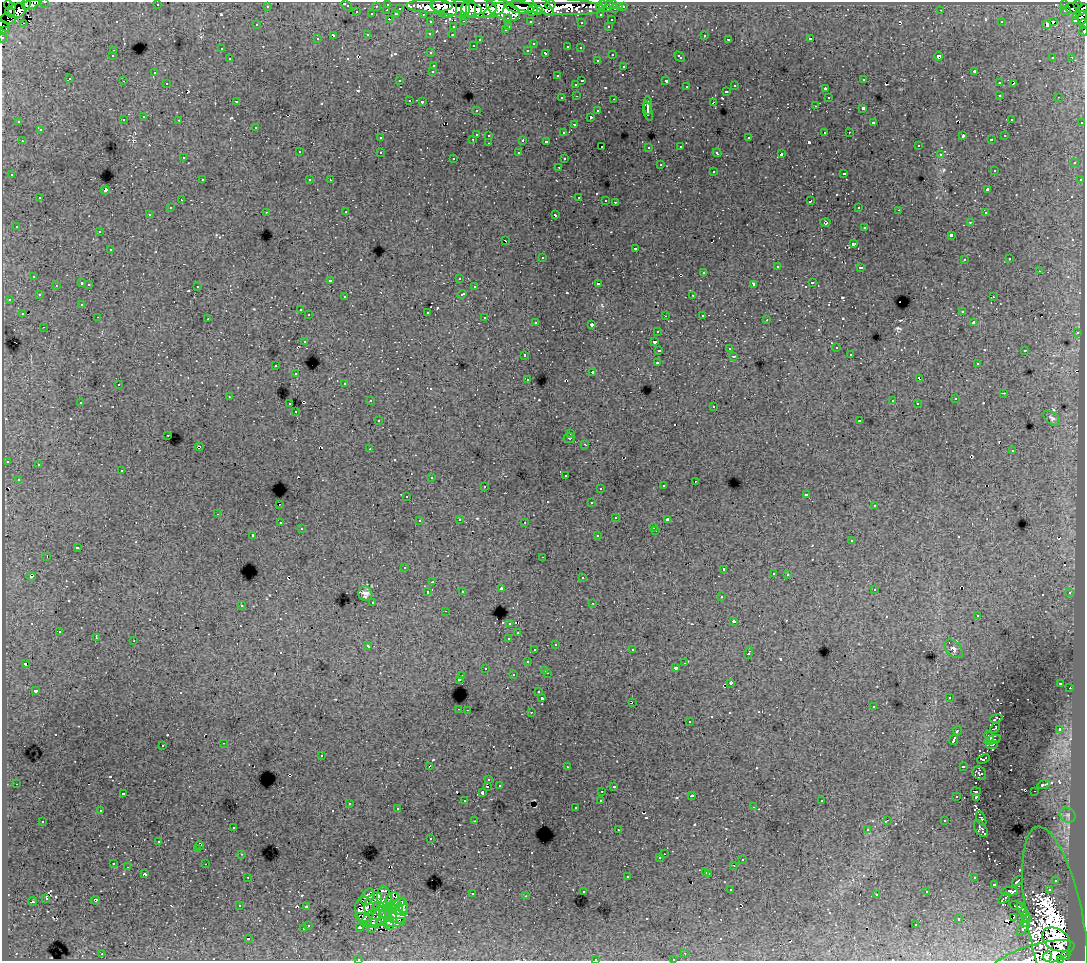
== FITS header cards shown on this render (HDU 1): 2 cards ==
NAXIS1  =                 1083
NAXIS2  =                  959

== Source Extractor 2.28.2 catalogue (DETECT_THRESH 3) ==
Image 1083 x 959 px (HDU 1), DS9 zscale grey, 1 PNG px = 1 image px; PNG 1087 x 963 px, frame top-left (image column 1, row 959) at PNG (2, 2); each listed source drawn as its Kron ellipse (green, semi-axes under 4 px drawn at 4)
Background 195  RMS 1.5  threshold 4.5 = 3 sigma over >= 5 px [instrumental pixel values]
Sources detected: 736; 3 with non-positive FLUX_AUTO (blend fragments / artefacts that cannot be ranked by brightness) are neither listed nor drawn; of the other 733, the 500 brightest by FLUX_AUTO listed and drawn (233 fainter detections omitted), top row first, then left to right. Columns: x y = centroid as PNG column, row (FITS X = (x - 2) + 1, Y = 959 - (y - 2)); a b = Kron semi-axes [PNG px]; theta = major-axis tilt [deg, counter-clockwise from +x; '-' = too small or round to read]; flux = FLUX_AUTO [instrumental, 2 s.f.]
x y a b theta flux
45 2 3 2 - 5100
26 4 6 3 86 26000
31 4 9 4 19 43000
388 4 3 3 - 7200
603 4 3 3 - 3600
609 4 3 3 - 5700
614 4 3 3 - 10000
1065 4 3 3 - 6100
1078 4 3 3 - 6500
8 5 5 2 - 3300
157 5 3 2 - 290
347 5 6 3 -39 510
550 5 5 3 - 47000
13 6 2 2 - 3100
267 6 3 3 - 2000
376 6 3 2 - 1400
430 6 23 6 -1 260000
445 6 13 10 -34 190000
543 6 13 5 -43 99000
557 6 47 8 -3 230000
520 7 14 6 -7 200000
600 7 3 3 - 2500
620 7 3 3 - 1600
623 7 3 3 - 4100
400 8 3 3 - 1400
456 8 26 8 -7 310000
479 8 18 10 -2 470000
1072 8 7 5 -9 6600
465 9 8 4 76 110000
471 9 9 5 84 120000
607 9 3 3 - 3200
615 9 3 3 - 8200
387 10 3 2 - 540
494 10 12 5 26 160000
503 10 18 9 -23 480000
533 10 6 4 58 150000
538 10 4 4 - 100000
941 10 3 2 - 230
1082 10 7 4 43 190000
17 11 9 7 22 80000
1066 11 5 3 - 6000
10 12 6 3 -60 29000
357 12 3 3 - 820
372 14 3 3 - 2000
396 14 4 3 - 1400
423 14 3 2 - 3500
601 15 3 3 - 2900
508 18 3 3 - 2200
1082 18 7 4 82 35000
9 19 7 5 -4 11000
389 19 3 2 - 870
611 20 3 3 - 800
1076 20 3 3 - 7300
464 21 3 2 - 690
530 21 3 3 - 2400
431 22 3 3 - 2500
581 22 3 3 - 340
1001 22 3 3 - 270
1054 22 4 3 - 2800
24 23 3 2 - 340
1046 24 4 3 - 1400
1084 24 5 2 - 11000
257 25 3 3 - 240
4 26 6 3 -37 3400
509 26 3 2 - 840
608 26 3 2 - 780
453 27 3 3 - 710
505 30 3 3 - 410
4 31 4 3 - 12000
1084 31 4 2 - 4300
430 33 3 3 - 350
333 35 4 3 - 1100
368 35 3 3 - 1100
452 35 3 2 - 400
704 35 3 3 - 570
2 37 5 2 - 5400
811 38 3 3 - 21000
317 39 3 3 - 410
729 39 4 3 - 380
480 40 3 3 - 370
533 44 3 3 - 300
473 45 3 3 - 270
568 47 3 3 - 890
580 48 3 3 - 330
221 49 3 3 - 440
528 50 3 3 - 430
113 51 3 3 - 500
431 53 3 3 - 450
546 53 3 3 - 850
612 54 3 3 - 640
112 56 3 3 - 310
939 56 4 4 - 500
679 57 6 3 -43 780
1053 57 3 2 - 280
1071 57 4 3 - 440
230 59 3 3 - 640
597 60 3 3 - 520
434 65 3 3 - 700
624 66 3 3 - 570
433 71 3 3 - 520
975 71 3 3 - 2500
154 73 3 2 - 310
557 76 3 3 - 310
70 79 3 3 - 350
864 80 3 2 - 410
123 81 3 2 - 220
400 81 3 2 - 220
582 81 3 2 - 980
666 81 4 3 - 1700
167 83 3 3 - 460
999 83 3 3 - 570
1013 83 4 3 - 560
576 84 3 3 - 460
735 86 3 3 - 460
686 87 3 3 - 550
825 89 3 3 - 1200
726 91 3 3 - 730
1000 95 3 3 - 630
577 96 3 2 - 540
828 97 3 3 - 620
1059 97 3 2 - 480
562 98 3 3 - 430
614 99 3 2 - 720
409 100 3 2 - 520
237 101 4 2 - 350
422 102 3 3 - 330
713 102 4 2 - 890
648 105 9 3 -88 4400
815 106 3 2 - 270
863 108 3 3 - 2100
476 110 3 3 - 310
598 111 3 3 - 600
648 111 10 4 -76 4000
144 117 3 3 - 530
590 117 3 3 - 1300
1011 119 3 3 - 310
123 120 3 3 - 570
179 120 3 2 - 440
19 122 3 3 - 290
1082 122 3 3 - 1500
874 123 3 3 - 490
574 124 4 3 - 520
256 127 3 3 - 480
40 130 3 3 - 710
825 132 3 3 - 870
849 132 2 2 - 300
563 133 3 3 - 400
476 134 3 3 - 1400
489 135 3 3 - 520
963 136 4 2 - 950
1005 136 3 3 - 470
380 138 3 3 - 390
749 138 3 3 - 910
473 139 3 3 - 580
523 140 3 3 - 1500
991 140 3 3 - 440
22 141 3 2 - 580
546 141 4 3 - 650
489 143 3 2 - 490
918 145 3 2 - 390
602 146 3 2 - 250
681 146 3 3 - 530
649 147 3 3 - 410
299 152 3 3 - 630
380 152 3 3 - 570
519 153 3 3 - 480
717 153 4 3 - 470
781 154 4 3 - 2400
940 154 3 3 - 340
183 158 3 3 - 440
454 158 3 3 - 380
564 159 3 3 - 270
1074 163 3 3 - 650
660 165 3 3 - 910
559 167 3 2 - 410
994 170 3 3 - 320
713 171 3 3 - 720
844 173 3 3 - 720
12 175 3 3 - 420
202 180 3 3 - 650
310 180 3 3 - 510
330 180 3 2 - 230
1080 180 3 3 - 450
105 190 4 3 - 3300
988 190 3 3 - 840
579 197 3 2 - 830
40 198 3 3 - 850
181 200 3 2 - 400
606 200 3 2 - 290
810 201 4 3 - 1300
615 202 3 2 - 460
859 207 3 2 - 440
170 208 3 3 - 530
899 210 3 2 - 250
266 212 3 2 - 450
346 212 3 2 - 460
985 213 3 3 - 490
149 215 3 3 - 1600
555 215 4 3 - 1900
825 222 5 4 - 230
970 222 3 3 - 470
16 226 3 3 - 420
865 227 3 3 - 710
99 232 3 2 - 530
951 235 3 3 - 2000
506 241 3 2 - 760
853 244 4 3 - 280
635 248 3 3 - 1100
110 250 3 3 - 1200
542 257 3 3 - 590
1010 259 3 3 - 430
964 260 3 3 - 410
777 267 3 3 - 1500
861 267 3 3 - 480
1039 271 3 2 - 460
704 272 3 3 - 890
34 276 3 3 - 580
459 278 3 3 - 280
330 280 3 3 - 420
82 283 3 3 - 1500
812 283 3 3 - 1100
89 284 3 3 - 550
598 284 3 3 - 3100
754 284 4 3 - 3000
56 285 3 3 - 440
197 286 3 3 - 600
474 287 3 3 - 610
462 294 5 3 - 1000
39 295 3 3 - 360
693 295 3 2 - 490
345 297 3 3 - 470
993 297 3 2 - 550
9 299 3 2 - 470
82 304 3 3 - 400
300 310 3 3 - 470
962 311 3 3 - 370
427 312 3 3 - 1200
22 314 3 3 - 1400
309 315 3 3 - 500
702 315 3 3 - 430
665 316 3 2 - 250
98 317 3 2 - 400
485 318 3 3 - 990
208 319 3 2 - 230
767 320 3 2 - 420
536 322 3 3 - 430
974 323 3 3 - 640
592 325 3 3 - 2200
44 327 3 2 - 420
658 331 3 3 - 610
1077 333 3 2 - 680
304 341 3 3 - 610
654 342 3 3 - 1300
836 348 3 3 - 420
729 349 3 3 - 220
659 350 4 3 - 1900
1025 350 3 3 - 1000
850 354 3 3 - 360
525 355 3 3 - 710
734 356 4 2 - 370
658 363 4 3 - 2900
977 364 3 2 - 420
276 366 3 3 - 780
592 372 3 3 - 840
296 374 3 2 - 380
919 378 4 3 - 1500
528 379 3 3 - 420
345 383 3 3 - 410
118 385 3 3 - 560
1003 393 3 2 - 480
229 397 3 2 - 240
955 399 3 3 - 320
370 401 3 2 - 500
893 401 3 2 - 230
80 402 3 2 - 400
290 404 3 3 - 800
917 404 3 3 - 350
714 406 3 3 - 380
296 412 3 2 - 320
1052 418 9 5 -37 300
378 421 3 3 - 410
860 421 3 3 - 390
571 434 3 3 - 390
168 435 3 2 - 500
569 438 5 5 - 240
585 444 3 2 - 320
199 447 4 4 - 250
370 449 3 2 - 280
1012 451 3 3 - 480
7 461 3 3 - 380
38 464 3 3 - 350
122 471 3 3 - 450
565 475 3 3 - 340
431 478 3 3 - 360
18 479 3 3 - 330
695 481 3 2 - 410
485 486 3 2 - 510
663 486 3 3 - 490
600 488 3 2 - 350
806 494 3 3 - 470
407 496 3 3 - 310
591 503 3 3 - 420
279 504 2 2 - 230
874 506 3 3 - 350
218 514 3 2 - 420
616 518 3 3 - 690
459 519 3 3 - 570
667 520 3 3 - 910
419 521 3 3 - 310
525 522 3 2 - 350
280 523 3 3 - 520
654 527 3 3 - 300
301 529 3 3 - 370
656 531 3 2 - 450
253 535 3 3 - 360
598 536 3 3 - 660
852 541 3 3 - 670
77 548 4 3 - 1900
47 556 3 2 - 1100
543 557 3 2 - 300
404 568 3 3 - 330
724 570 3 3 - 1800
773 573 3 3 - 470
788 574 3 3 - 630
31 576 5 3 - 230
582 578 3 3 - 630
433 582 3 2 - 580
501 589 3 3 - 690
874 589 3 3 - 610
462 591 3 3 - 370
428 592 3 3 - 1100
1070 593 3 3 - 460
365 594 7 7 - 510
721 597 3 3 - 470
373 602 3 3 - 520
593 603 3 2 - 390
241 605 3 3 - 690
445 611 3 2 - 340
978 615 3 2 - 220
734 621 3 3 - 2100
510 623 3 3 - 730
59 632 3 2 - 530
518 633 3 3 - 260
96 638 4 3 - 550
509 638 4 3 - 990
134 641 3 3 - 1000
556 644 3 3 - 420
368 646 4 3 - 610
953 649 11 7 -43 400
535 650 3 3 - 520
632 650 3 2 - 560
748 653 6 3 70 1600
527 662 3 3 - 750
685 663 4 3 - 570
25 664 3 3 - 510
485 668 3 3 - 550
676 668 3 3 - 420
545 670 3 3 - 650
547 673 3 2 - 840
513 675 3 3 - 730
462 676 3 2 - 410
459 679 3 3 - 1100
1061 683 3 3 - 400
731 684 3 3 - 940
1070 688 2 2 - 480
35 691 4 3 - 660
539 692 3 3 - 470
542 698 3 3 - 2800
949 698 3 2 - 330
632 702 3 2 - 240
873 707 3 2 - 300
459 709 3 2 - 630
467 710 3 2 - 500
531 712 3 2 - 690
996 718 6 4 12 400
689 722 3 3 - 670
995 728 6 3 44 270
1060 730 4 3 - 3300
957 731 5 3 - 1800
989 736 5 2 - 290
954 740 5 3 - 5700
993 740 8 3 18 390
224 743 3 2 - 440
163 745 3 3 - 590
992 745 6 2 6 290
321 756 3 3 - 930
984 759 7 3 20 360
430 766 4 3 - 2200
963 766 4 3 - 1300
567 767 3 2 - 310
979 773 7 6 - 310
489 780 3 3 - 390
16 784 3 2 - 250
499 785 3 3 - 290
1043 785 6 3 14 410
488 786 3 3 - 1500
613 787 3 3 - 540
602 791 3 2 - 580
1034 791 3 2 - 350
976 792 5 3 - 300
123 793 3 3 - 560
482 793 3 3 - 720
692 796 3 3 - 570
957 797 3 3 - 930
976 797 4 3 - 340
601 800 3 3 - 540
465 801 3 3 - 370
822 801 3 3 - 310
349 803 3 2 - 570
753 807 3 2 - 500
576 808 3 3 - 320
398 809 3 3 - 410
100 811 3 3 - 390
1068 815 8 7 - 330
981 818 8 4 -65 650
887 820 4 2 - 240
43 821 3 3 - 400
475 821 3 2 - 1100
945 821 3 3 - 620
233 827 3 3 - 500
867 829 4 3 - 320
981 829 9 5 -56 560
618 830 3 2 - 330
431 839 3 3 - 390
159 842 3 3 - 350
200 845 4 3 - 300
198 848 3 2 - 240
242 854 3 2 - 520
664 854 2 2 - 420
660 858 3 3 - 460
742 860 3 3 - 510
114 863 3 3 - 250
206 864 2 2 - 240
734 865 3 2 - 630
128 867 3 2 - 320
706 872 3 3 - 660
709 873 3 3 - 960
144 874 3 3 - 910
248 877 3 2 - 440
627 877 3 3 - 1000
974 878 3 3 - 620
1056 880 3 3 - 440
1017 881 6 2 45 370
994 884 3 3 - 1400
731 890 3 2 - 280
1049 890 3 3 - 610
583 891 3 3 - 530
1009 891 9 4 1 470
927 892 3 3 - 390
472 894 3 2 - 670
877 894 3 3 - 350
526 896 3 2 - 310
368 897 9 5 62 990
46 898 4 2 - 330
392 898 7 5 30 230
1004 898 7 3 38 410
95 900 5 4 - 280
32 901 4 3 - 250
373 903 12 7 59 2200
385 903 17 7 -83 1900
396 904 9 4 15 580
240 905 3 3 - 380
378 906 6 5 - 830
1016 906 7 3 -17 330
306 907 3 3 - 770
403 907 9 4 -88 820
392 908 6 3 -50 670
365 909 12 9 -78 1900
398 909 6 3 65 1200
1022 909 7 3 -53 470
391 914 10 5 -63 1700
376 916 14 8 27 1400
398 917 8 6 0 610
1013 917 3 2 - 410
1026 917 6 3 -76 940
364 919 8 5 -25 470
959 919 3 3 - 940
387 920 11 6 -64 1200
381 921 5 3 - 570
1026 921 6 3 59 830
1055 921 96 28 -79 61000
373 923 9 4 10 730
395 923 10 4 11 1100
308 925 3 3 - 550
916 925 3 3 - 430
360 927 4 3 - 490
372 928 4 3 - 490
1023 928 8 3 53 450
303 929 3 3 - 850
248 939 3 3 - 2000
1056 940 15 10 -33 5400
685 953 3 2 - 320
102 954 3 2 - 530
1066 955 5 3 - 41000
1048 956 5 4 - 1800
1033 957 43 12 17 4100
358 959 3 2 - 260
595 959 3 3 - 800
673 959 3 2 - 360
1060 960 4 3 - 22000
At the frame edge (FLAGS 8, measured only in part): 15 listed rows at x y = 45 2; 26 4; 8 5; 347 5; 1082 10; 1084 24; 4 26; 4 31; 1084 31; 2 37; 1033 957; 358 959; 595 959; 673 959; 1060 960
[233 fainter detections neither listed nor drawn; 3 non-positive-flux detections neither listed nor drawn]